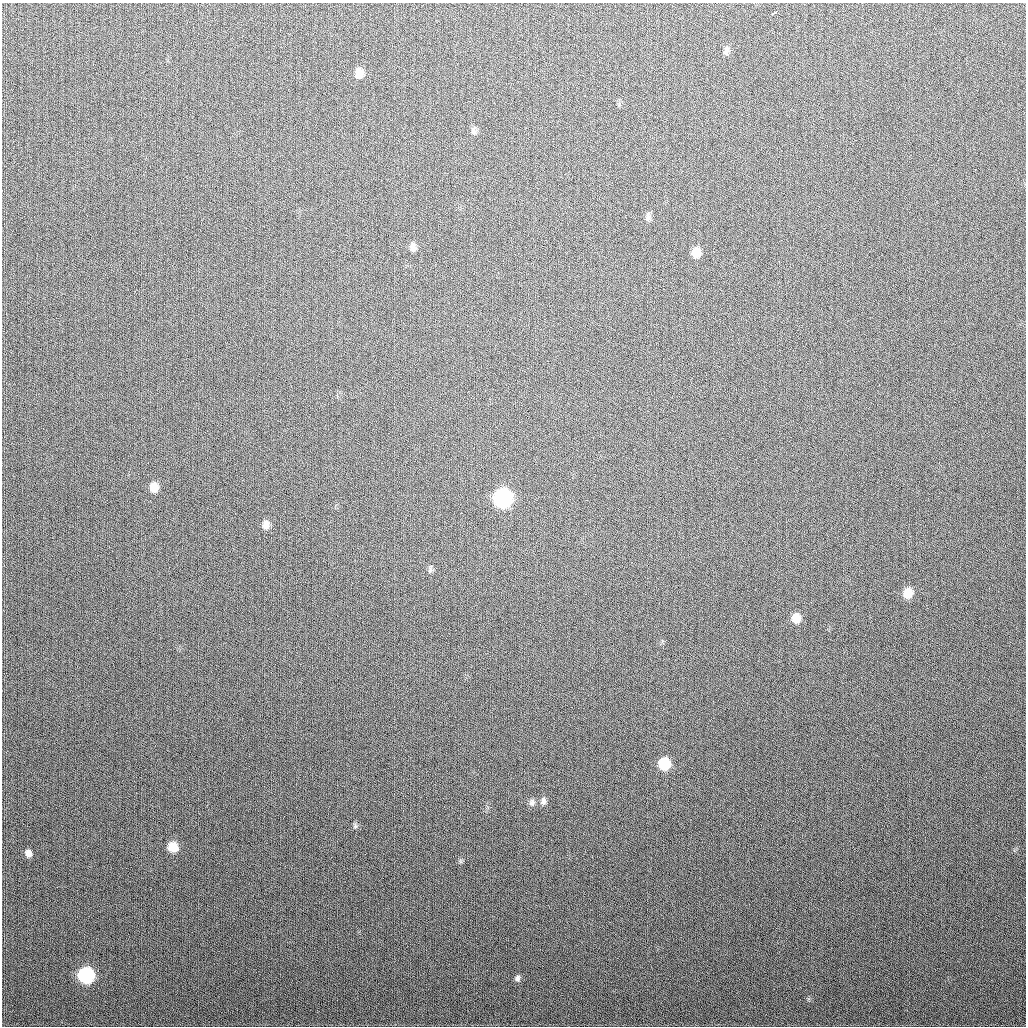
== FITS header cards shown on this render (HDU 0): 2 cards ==
NAXIS1  =                 1024
NAXIS2  =                 1024

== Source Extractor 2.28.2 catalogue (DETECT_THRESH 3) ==
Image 1024 x 1024 px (HDU 0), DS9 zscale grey, 1 PNG px = 1 image px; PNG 1028 x 1028 px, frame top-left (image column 1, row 1024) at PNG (2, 3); no overlay
Background 287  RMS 11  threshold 33.8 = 3 sigma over >= 5 px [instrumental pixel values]
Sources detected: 22; all 22 listed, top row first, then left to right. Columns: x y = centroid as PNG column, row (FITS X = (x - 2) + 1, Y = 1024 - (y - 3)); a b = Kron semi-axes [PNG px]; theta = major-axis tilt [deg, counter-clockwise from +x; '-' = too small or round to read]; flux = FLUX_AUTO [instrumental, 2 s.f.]
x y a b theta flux
774 13 5 3 - 5200
726 52 11 6 63 2300
359 73 11 8 -90 6600
473 131 12 6 84 2500
648 217 13 5 82 2700
413 247 11 7 -89 4100
696 252 11 8 83 9100
154 487 10 8 89 8700
503 498 11 10 - 200000
266 525 10 8 90 5100
430 570 8 5 76 1700
908 593 10 8 73 12000
796 618 9 8 - 9500
664 764 9 8 - 33000
543 801 10 7 82 2900
532 802 10 7 86 3000
355 826 6 5 - 1300
173 847 9 8 - 15000
28 853 7 6 - 4000
460 861 7 4 -73 1100
86 975 9 9 - 110000
517 978 9 7 75 2300